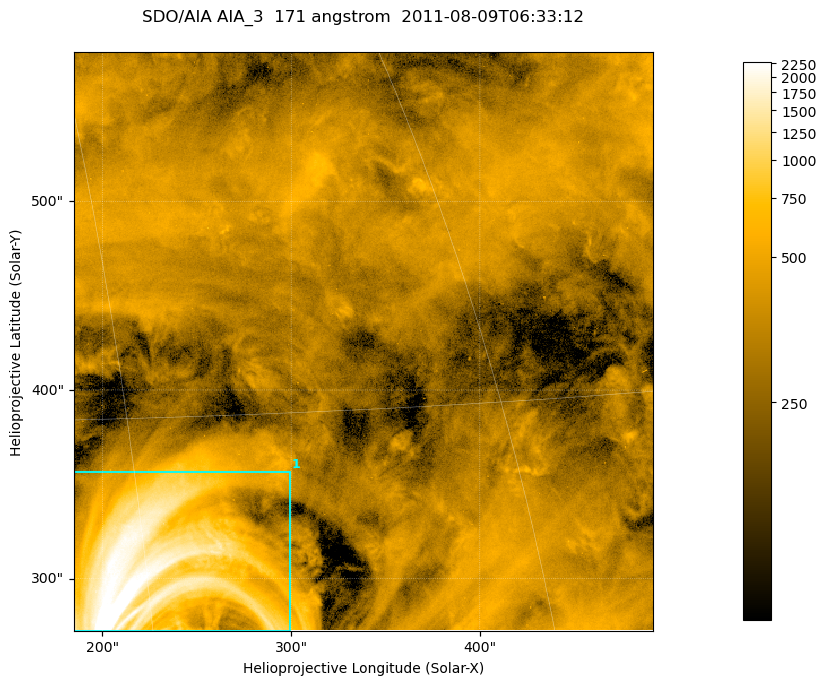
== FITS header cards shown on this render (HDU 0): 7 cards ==
TELESCOP= 'SDO/AIA '
INSTRUME= 'AIA_3   '
WAVELNTH=                  171
WAVEUNIT= 'angstrom'
DATE-OBS= '2011-08-09T06:33:12.34'
CTYPE1  = 'HPLN-TAN'
CTYPE2  = 'HPLT-TAN'

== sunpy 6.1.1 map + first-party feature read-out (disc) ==
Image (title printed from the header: SDO/AIA AIA_3  171 angstrom  2011-08-09T06:33:12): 512 x 512 px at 0.599 arcsec/px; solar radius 946 arcsec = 1578 px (partial field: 3.3% of the solar disc is inside the frame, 100% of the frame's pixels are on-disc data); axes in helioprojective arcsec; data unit not stated in the header (colour bar unlabelled)
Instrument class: DISC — disc imager (sunpy class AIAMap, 171 A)
Bright regions (active regions / flare kernels): reference = the on-disc median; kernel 5 px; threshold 5 sigma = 545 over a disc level ~330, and >= 1.15x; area >= 262 px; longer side >= 6 px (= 3.6 arcsec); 1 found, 1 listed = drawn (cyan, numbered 1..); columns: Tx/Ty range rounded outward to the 2 arcsec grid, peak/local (2 s.f.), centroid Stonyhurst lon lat
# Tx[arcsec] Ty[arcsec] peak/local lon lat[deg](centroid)
1 184..300 272..358 9.7 +15 +25